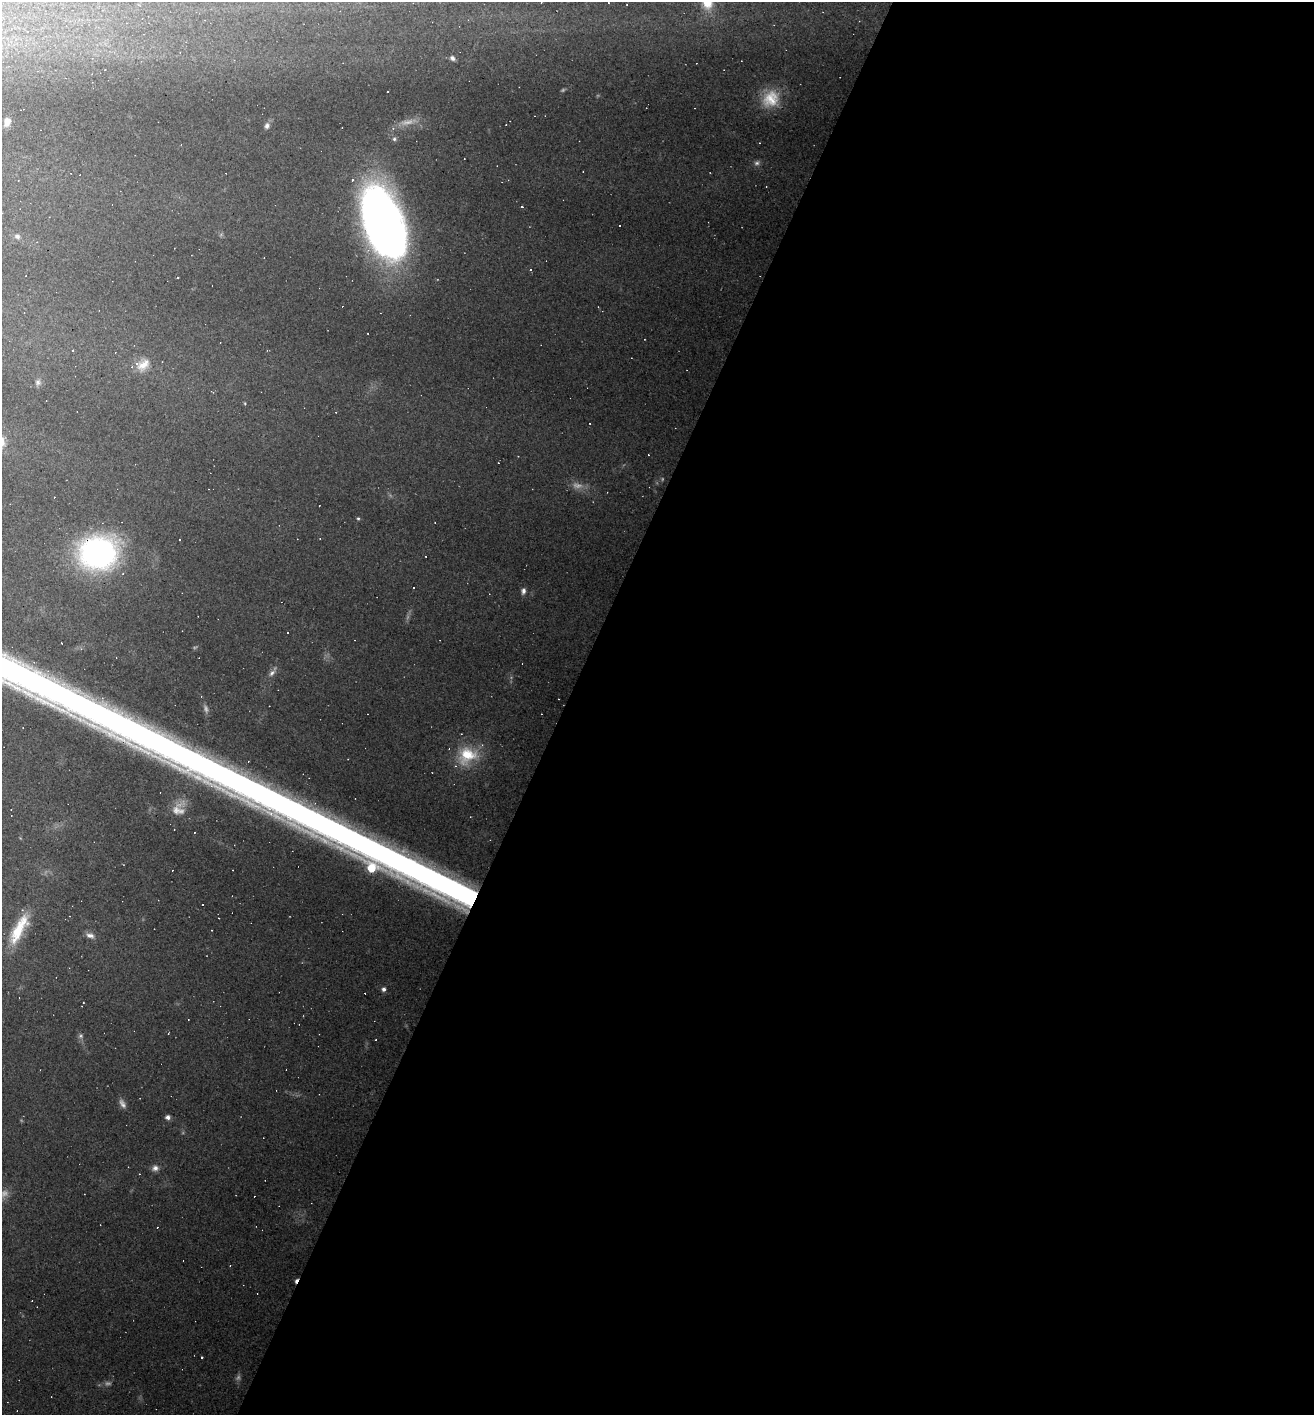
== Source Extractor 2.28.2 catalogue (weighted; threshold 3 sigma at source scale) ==
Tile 12 of 4 x 4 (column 4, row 3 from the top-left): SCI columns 4212-5523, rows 1414-2826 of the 5661 x 5651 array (HDU 1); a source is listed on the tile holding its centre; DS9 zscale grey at full resolution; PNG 1316 x 1417 px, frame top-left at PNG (2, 2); no overlay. Shown black and unused: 57% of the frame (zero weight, under 3 of 4 exposures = <1% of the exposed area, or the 3 px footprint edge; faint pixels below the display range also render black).
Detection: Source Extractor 2.28.2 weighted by HDU 2 'WHT'; one run over the whole footprint, this tile lists its part. Background 0.133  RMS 0.0097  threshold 0.0436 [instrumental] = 3 sigma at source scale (4.5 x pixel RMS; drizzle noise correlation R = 1.50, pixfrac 1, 0.05/0.05 arcsec/px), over >= 5 px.
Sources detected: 82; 12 too faint to see at this stretch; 32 cosmic-ray / hot-pixel residue — not listed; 3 inside a brighter listed object's ellipse — not listed separately; the other 35 listed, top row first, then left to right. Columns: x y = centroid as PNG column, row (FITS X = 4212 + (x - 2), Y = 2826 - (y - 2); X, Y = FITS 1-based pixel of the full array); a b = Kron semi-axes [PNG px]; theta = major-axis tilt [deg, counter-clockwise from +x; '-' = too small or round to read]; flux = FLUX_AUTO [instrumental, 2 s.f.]
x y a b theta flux
541 2 3 2 - 0.96
608 3 3 2 - 0.73
627 4 3 2 - 0.78
452 58 6 5 - 2.7
388 91 2 2 - 0.89
771 99 24 20 45 28
7 122 7 5 74 6.9
267 126 9 7 75 3.5
394 139 6 5 - 1.9
757 163 8 7 - 3
522 207 3 3 - 13
382 222 67 35 -72 630
620 225 2 2 - 0.81
17 236 7 6 - 3
531 270 3 3 - 4.3
178 277 2 2 - 0.92
144 365 20 12 46 14
38 382 8 7 - 2.9
213 392 4 3 - 0.77
336 412 3 2 - 0.56
358 518 4 4 - 1.3
180 539 3 2 - 0.98
98 553 33 28 8 250
414 587 3 3 - 41
523 591 8 5 80 3.6
272 673 11 6 48 4.2
467 755 28 23 28 39
18 931 40 13 62 38
90 935 12 7 -17 5
384 989 5 5 - 3.5
122 1104 13 6 -60 4.8
168 1117 5 4 - 4.5
155 1168 10 7 10 4.7
230 1266 3 2 - 0.8
202 1357 3 3 - 4.4
Overlapping masked pixels (flux is a lower limit): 1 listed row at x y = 98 553
Isophote crosses this tile's border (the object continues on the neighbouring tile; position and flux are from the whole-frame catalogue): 1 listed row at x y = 541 2
Unlisted compact peaks at least as high as the median listed source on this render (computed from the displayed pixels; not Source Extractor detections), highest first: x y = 371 871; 339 842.